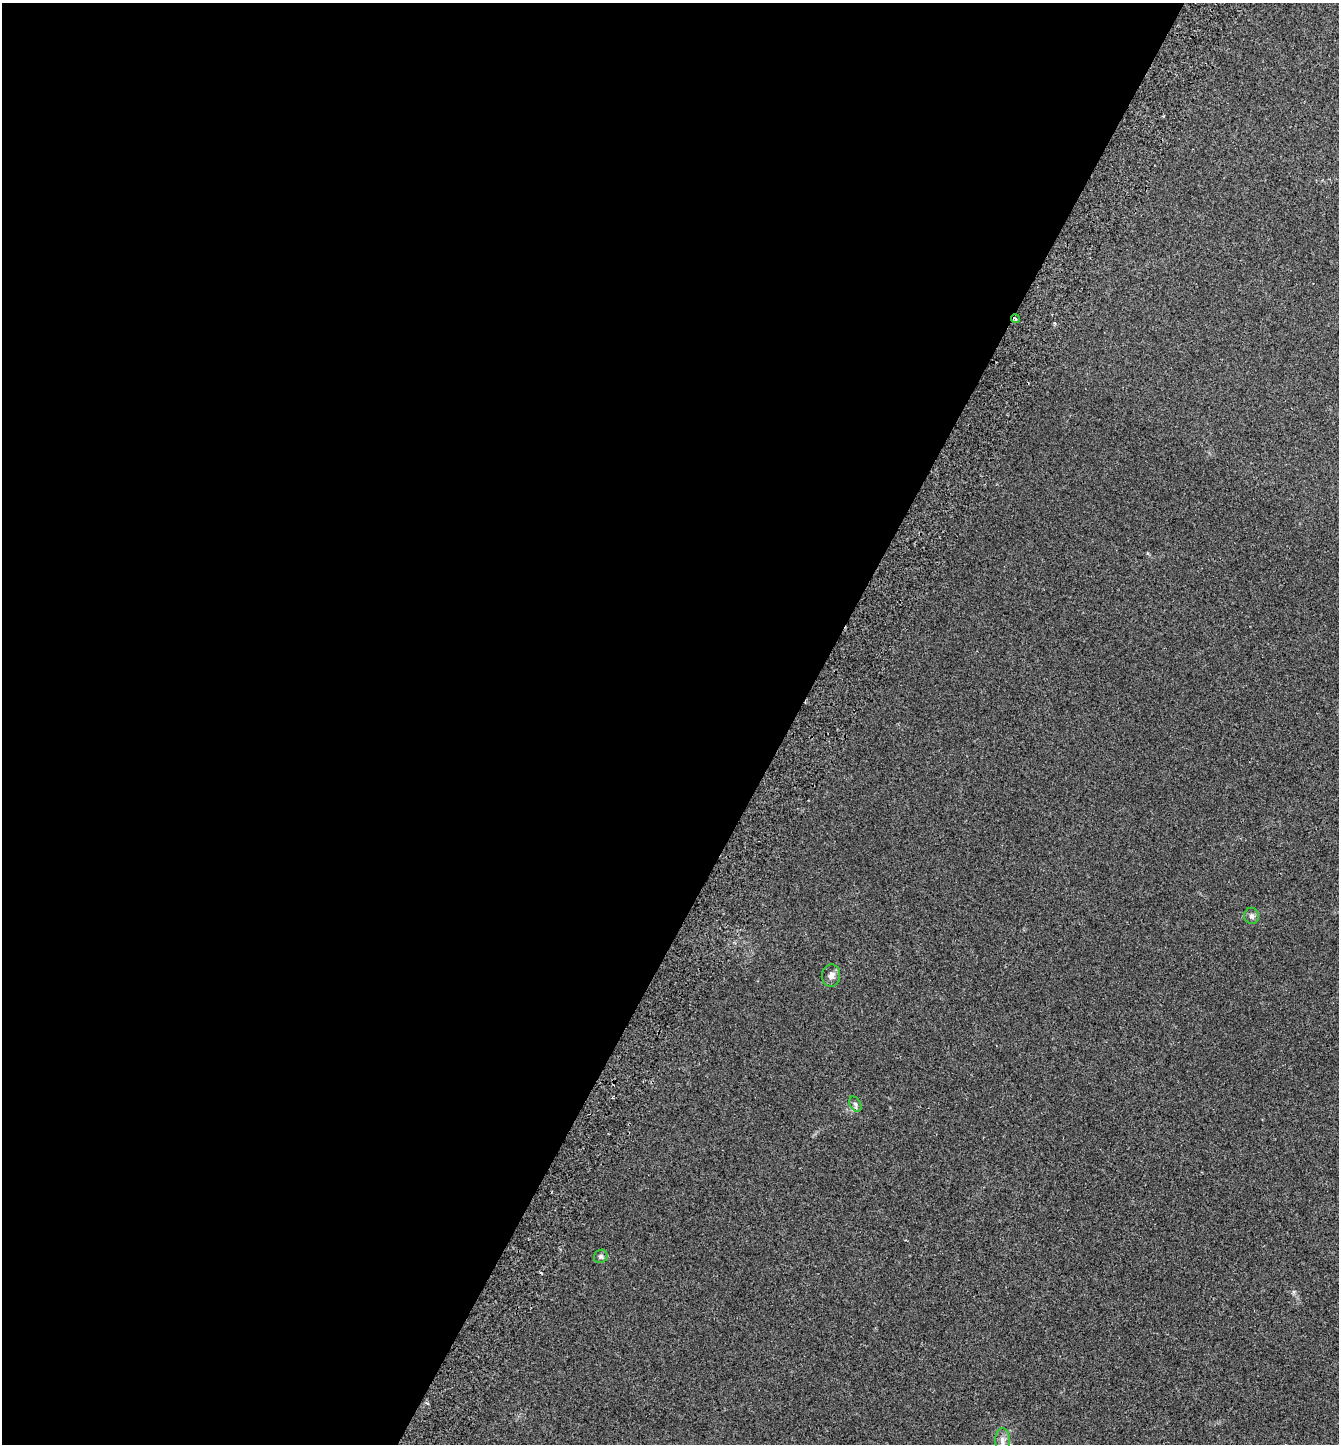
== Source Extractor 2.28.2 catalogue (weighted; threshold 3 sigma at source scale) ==
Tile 5 of 4 x 4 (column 1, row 2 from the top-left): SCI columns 202-1538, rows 2922-4363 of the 5887 x 5839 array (HDU 1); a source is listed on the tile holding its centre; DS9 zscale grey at full resolution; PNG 1341 x 1446 px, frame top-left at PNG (2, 3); each listed source drawn as its Kron ellipse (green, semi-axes under 4 px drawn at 4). Shown black and unused: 59% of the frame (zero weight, under 2 of 3 exposures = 3% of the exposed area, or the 3 px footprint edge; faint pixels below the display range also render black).
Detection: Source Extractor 2.28.2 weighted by HDU 2 'WHT'; one run over the whole footprint, this tile lists its part. Background 0.0585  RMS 0.0077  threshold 0.0346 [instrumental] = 3 sigma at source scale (4.5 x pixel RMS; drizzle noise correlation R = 1.50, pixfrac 1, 0.05/0.05 arcsec/px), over >= 5 px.
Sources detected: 6; all 6 listed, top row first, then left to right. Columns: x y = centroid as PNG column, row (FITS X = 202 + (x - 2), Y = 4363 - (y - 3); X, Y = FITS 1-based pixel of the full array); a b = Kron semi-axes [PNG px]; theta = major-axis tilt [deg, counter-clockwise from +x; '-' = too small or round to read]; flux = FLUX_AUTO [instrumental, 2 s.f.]
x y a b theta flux
1015 319 4 3 - 0.93
1251 916 8 7 - 2.3
831 975 11 9 84 3.9
855 1104 8 5 -60 1.7
601 1256 7 6 - 1.7
1002 1441 13 7 -90 4.1
Overlapping masked pixels (flux is a lower limit): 1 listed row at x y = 1015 319